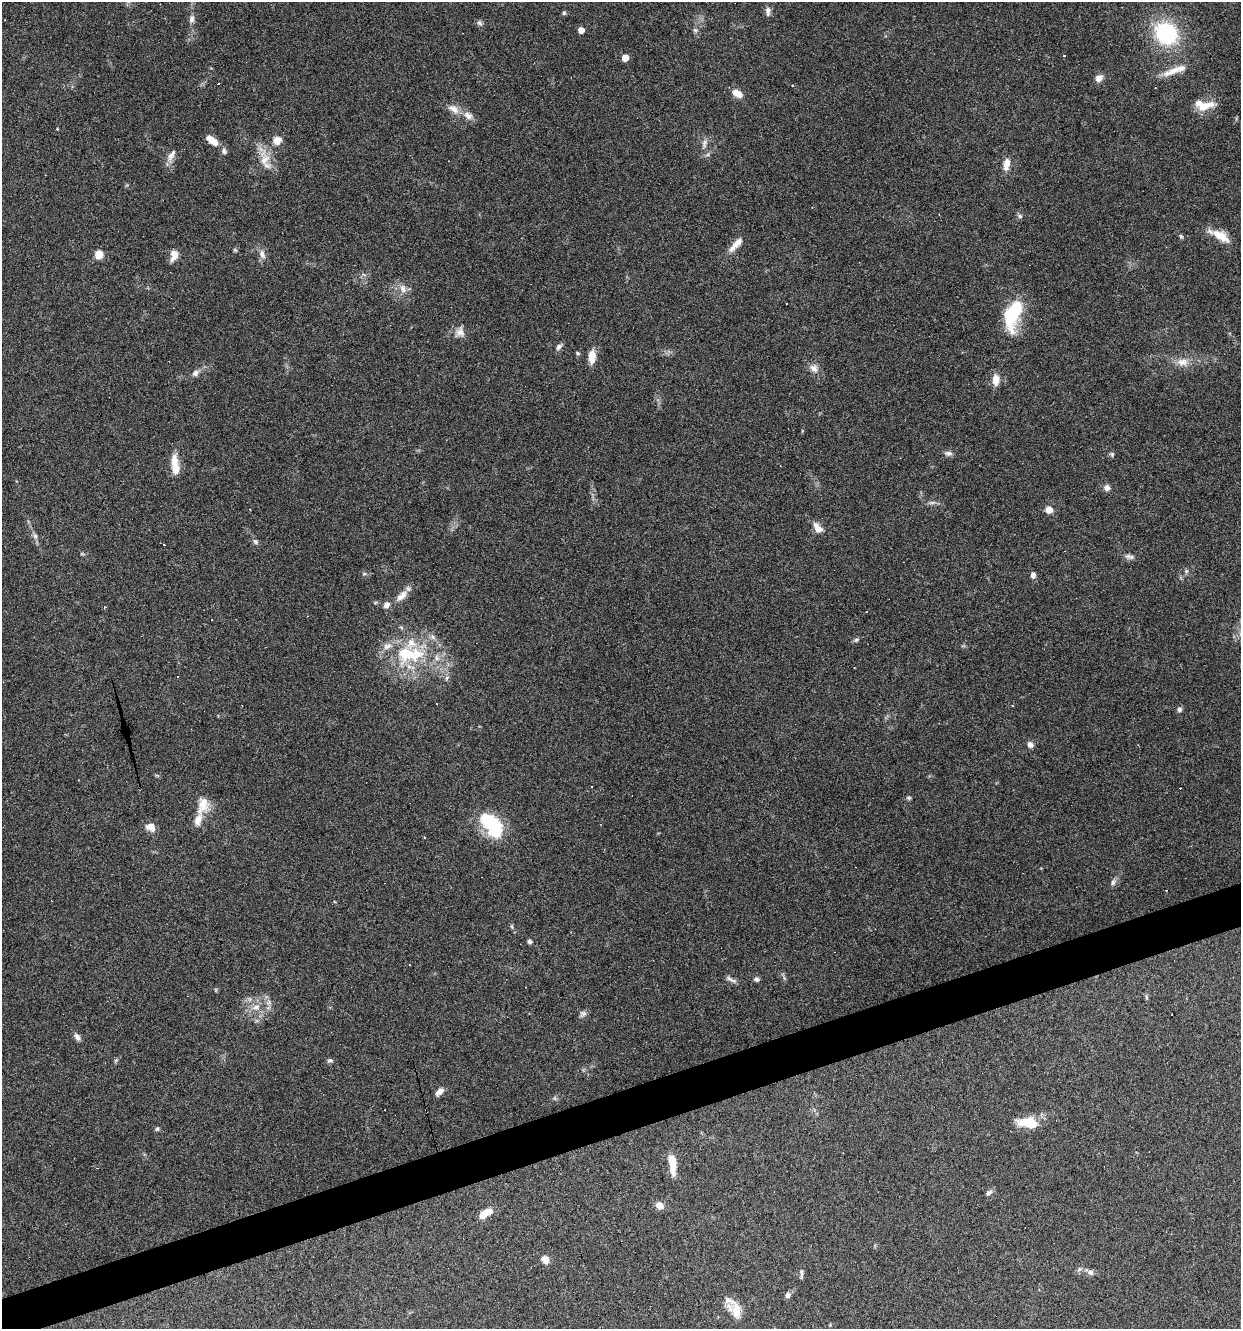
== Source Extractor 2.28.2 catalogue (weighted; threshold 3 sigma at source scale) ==
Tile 7 of 4 x 4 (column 3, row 2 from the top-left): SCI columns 2587-3825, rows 2653-3979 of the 5121 x 5305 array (HDU 1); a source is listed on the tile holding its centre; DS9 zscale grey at full resolution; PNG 1243 x 1331 px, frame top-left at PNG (2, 2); no overlay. Shown black and unused: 3% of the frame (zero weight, under 3 of 6 exposures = <1% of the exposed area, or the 3 px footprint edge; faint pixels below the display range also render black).
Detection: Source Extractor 2.28.2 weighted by HDU 2 'WHT'; one run over the whole footprint, this tile lists its part. Background 0.0684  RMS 0.0041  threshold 0.0167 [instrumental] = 3 sigma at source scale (4.09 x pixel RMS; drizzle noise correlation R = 1.36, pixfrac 0.8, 0.0396/0.0396 arcsec/px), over >= 5 px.
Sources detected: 129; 27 cosmic-ray / hot-pixel residue — not listed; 11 inside a brighter listed object's ellipse — not listed separately; the other 91 listed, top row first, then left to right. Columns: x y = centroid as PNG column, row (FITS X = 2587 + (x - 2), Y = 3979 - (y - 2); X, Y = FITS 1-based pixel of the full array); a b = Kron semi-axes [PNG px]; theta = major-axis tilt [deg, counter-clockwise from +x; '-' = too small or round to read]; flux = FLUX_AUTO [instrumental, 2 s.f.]
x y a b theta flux
768 11 13 6 90 1.6
564 13 5 5 - 0.65
192 19 11 6 76 1.6
480 23 9 6 -53 1
581 30 5 5 - 3
695 30 7 5 -44 0.78
1166 33 22 19 -41 36
625 58 5 5 - 5.2
1174 70 32 8 24 5.8
1099 78 9 7 45 2.7
218 84 2 2 - 0.37
792 85 4 3 - 0.41
737 93 12 7 -30 3.8
1205 106 25 9 14 6
454 109 18 9 -32 3.6
212 140 17 7 -39 4.4
277 140 11 10 - 3.3
704 143 12 7 82 1.9
171 155 20 7 62 2.6
264 160 37 12 -78 6.8
1006 164 16 7 81 3.5
1020 216 6 6 - 0.82
1181 236 6 5 - 0.59
1221 236 21 10 -31 7.3
736 244 23 7 47 4
235 250 7 4 -44 0.52
99 254 6 6 - 6.8
262 254 13 8 -71 2.3
174 255 15 8 70 3.1
403 289 13 8 -62 2.9
1013 314 34 15 71 25
460 332 15 12 67 2.9
559 347 8 6 65 1.4
577 353 5 4 - 0.64
592 356 15 8 86 4.8
1182 362 16 11 -3 4.2
814 368 12 10 -43 2.7
195 373 9 6 42 1.7
996 380 13 8 89 3.7
948 453 10 7 -4 1.4
1112 454 7 6 - 0.75
174 461 19 10 90 4.9
1107 488 8 7 - 1.7
932 503 10 4 0 1.1
1049 510 9 8 - 2.8
818 528 14 8 -56 3.4
35 536 10 6 -66 1.4
255 542 7 6 - 0.99
1129 557 14 6 -11 1.5
1186 571 6 5 - 0.73
364 574 6 5 - 0.62
1033 575 8 6 87 1.6
403 594 16 9 63 3.5
386 605 8 8 - 1.9
856 640 8 5 20 0.76
411 643 75 23 65 21
437 658 9 6 -72 1.7
447 678 7 5 59 0.83
436 704 2 2 - 0.32
1179 709 7 6 - 1.1
1030 745 9 8 - 1.5
909 798 7 4 -6 0.61
203 804 27 16 77 6.9
492 825 32 17 -50 25
150 827 12 9 -27 3.1
1113 882 10 7 67 1.2
512 926 7 3 -81 0.6
529 941 5 4 - 1.2
731 979 20 4 -24 1.4
756 979 7 6 - 1.1
216 990 6 4 90 0.4
1146 997 8 4 -81 0.64
269 1003 9 8 - 1.7
256 1007 12 9 34 3.3
583 1014 10 8 38 1.3
77 1037 11 6 -59 1.5
116 1060 6 4 45 0.58
330 1060 8 5 1 0.84
440 1091 10 6 47 2.4
1028 1123 23 12 -6 9.8
157 1129 6 5 - 0.63
672 1163 22 7 -84 7.8
989 1193 10 6 43 1.1
659 1205 11 8 -27 2.7
485 1213 17 8 31 4.9
545 1259 8 6 -58 3.5
1079 1269 7 5 35 0.94
1090 1272 8 7 - 1.5
801 1274 13 4 89 1
788 1295 8 7 - 1.2
736 1311 22 11 -83 5.6